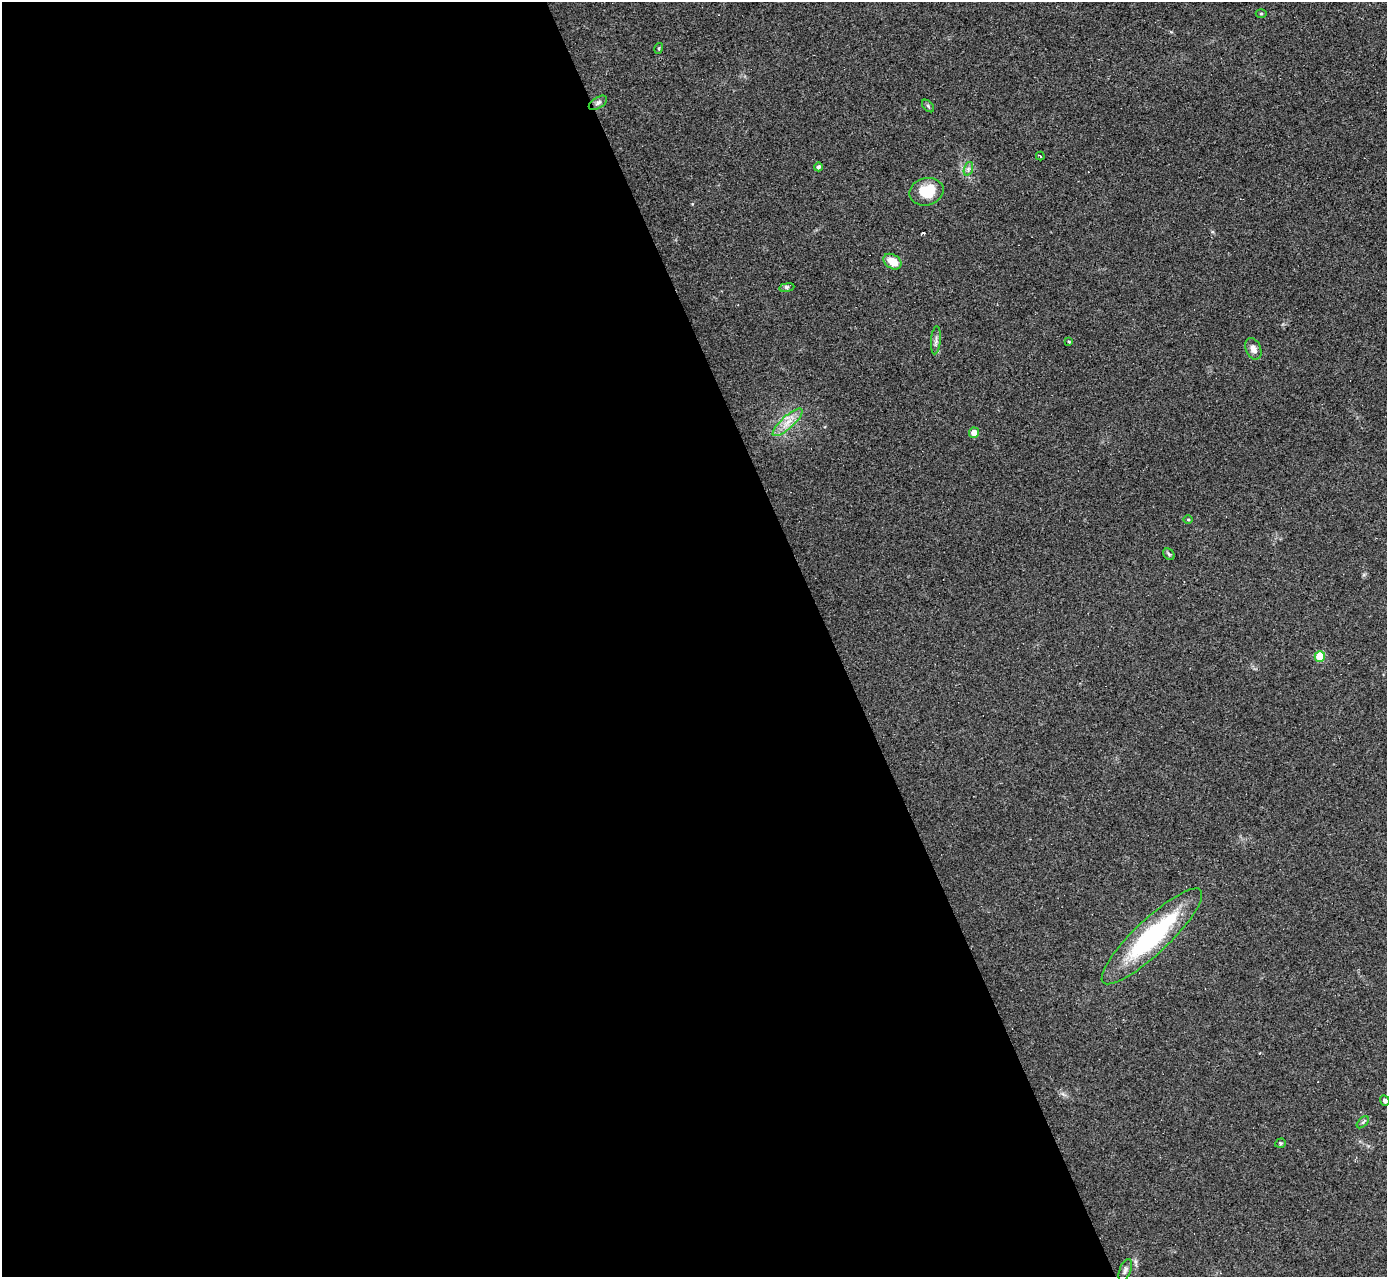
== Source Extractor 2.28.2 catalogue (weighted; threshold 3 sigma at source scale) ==
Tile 9 of 4 x 4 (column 1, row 3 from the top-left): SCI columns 4-1388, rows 1426-2700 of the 5544 x 5527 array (HDU 1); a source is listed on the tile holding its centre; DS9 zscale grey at full resolution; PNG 1389 x 1279 px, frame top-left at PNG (2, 2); each listed source drawn as its Kron ellipse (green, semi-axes under 4 px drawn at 4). Shown black and unused: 60% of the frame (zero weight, under 2 of 3 exposures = <1% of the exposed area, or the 3 px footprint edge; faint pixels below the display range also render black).
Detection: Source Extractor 2.28.2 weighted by HDU 2 'WHT'; one run over the whole footprint, this tile lists its part. Background 0.0836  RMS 0.0078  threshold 0.035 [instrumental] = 3 sigma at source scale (4.5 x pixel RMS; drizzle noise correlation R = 1.50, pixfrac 1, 0.05/0.05 arcsec/px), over >= 5 px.
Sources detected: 24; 1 cosmic-ray / hot-pixel residue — neither listed nor drawn; the other 23 listed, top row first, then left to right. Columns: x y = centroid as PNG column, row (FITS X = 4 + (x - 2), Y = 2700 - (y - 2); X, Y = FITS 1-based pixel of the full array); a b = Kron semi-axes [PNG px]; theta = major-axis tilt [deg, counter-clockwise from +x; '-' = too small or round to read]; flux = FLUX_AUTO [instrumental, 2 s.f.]
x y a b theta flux
1261 14 5 3 - 0.8
659 48 5 3 - 0.75
598 103 10 5 32 2.3
928 106 7 4 -46 1.3
1040 156 4 2 - 0.54
818 167 4 4 - 2.1
968 169 7 4 72 1.8
926 192 17 13 14 22
892 262 10 7 -33 12
787 288 7 4 8 1.5
936 340 14 5 85 2.9
1069 342 3 3 - 0.9
1253 349 11 7 -66 4.8
788 422 19 6 42 8.3
974 433 5 5 - 7.2
1188 520 5 3 - 0.74
1169 554 6 5 - 1.3
1320 656 5 5 - 26
1152 936 67 17 43 98
1385 1101 5 4 - 1.8
1363 1122 7 4 45 1.2
1280 1143 5 4 - 1
1125 1270 12 5 68 2.5
Isophote crosses this tile's border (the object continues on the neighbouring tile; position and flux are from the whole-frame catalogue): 1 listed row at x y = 1385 1101